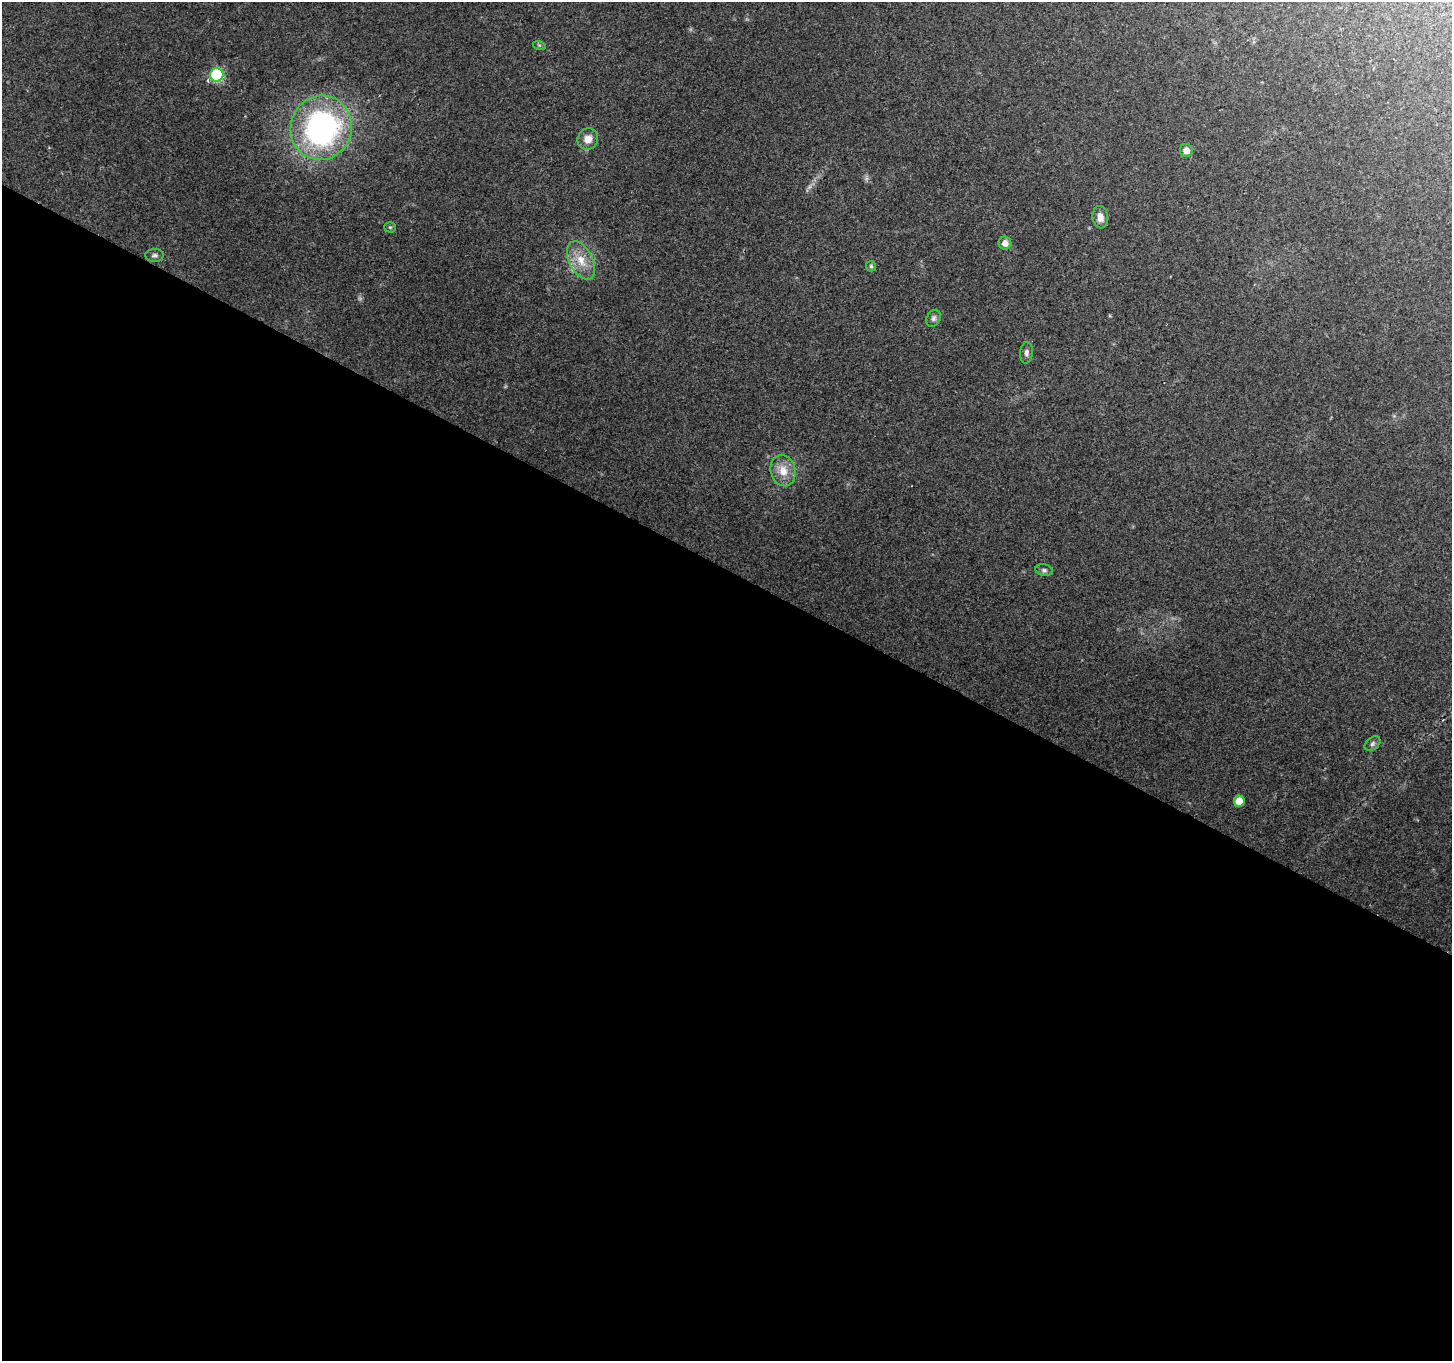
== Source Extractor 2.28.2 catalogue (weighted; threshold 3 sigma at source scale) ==
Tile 14 of 4 x 4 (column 2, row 4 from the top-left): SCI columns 1451-2900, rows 198-1556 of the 5807 x 5895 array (HDU 1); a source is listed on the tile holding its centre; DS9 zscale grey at full resolution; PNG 1454 x 1363 px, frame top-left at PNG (2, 2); each listed source drawn as its Kron ellipse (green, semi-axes under 4 px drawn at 4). Shown black and unused: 58% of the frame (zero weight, under 2 of 3 exposures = <1% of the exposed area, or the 3 px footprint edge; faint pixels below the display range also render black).
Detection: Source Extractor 2.28.2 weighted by HDU 2 'WHT'; one run over the whole footprint, this tile lists its part. Background 0.129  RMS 0.0074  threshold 0.0333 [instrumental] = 3 sigma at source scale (4.5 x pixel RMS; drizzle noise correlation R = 1.50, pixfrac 1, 0.0396/0.0396 arcsec/px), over >= 5 px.
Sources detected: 17; all 17 listed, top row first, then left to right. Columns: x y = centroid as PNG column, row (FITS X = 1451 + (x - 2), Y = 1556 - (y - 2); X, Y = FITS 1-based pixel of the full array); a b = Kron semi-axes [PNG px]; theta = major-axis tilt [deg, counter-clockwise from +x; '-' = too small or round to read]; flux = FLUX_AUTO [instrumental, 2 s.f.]
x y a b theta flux
539 45 6 4 -18 0.98
217 75 7 6 - 82
321 128 32 30 70 180
588 139 11 10 - 6.6
1186 150 7 6 - 5
1100 217 11 7 -83 6
390 227 5 5 - 1
1005 243 6 6 - 4.2
155 255 9 6 3 2.1
581 260 20 11 -63 13
871 266 5 5 - 1
933 318 9 6 59 2.2
1026 353 11 6 87 2.6
783 471 16 12 -75 10
1044 570 9 5 -9 1.9
1372 744 9 6 40 1.9
1239 801 5 5 - 13